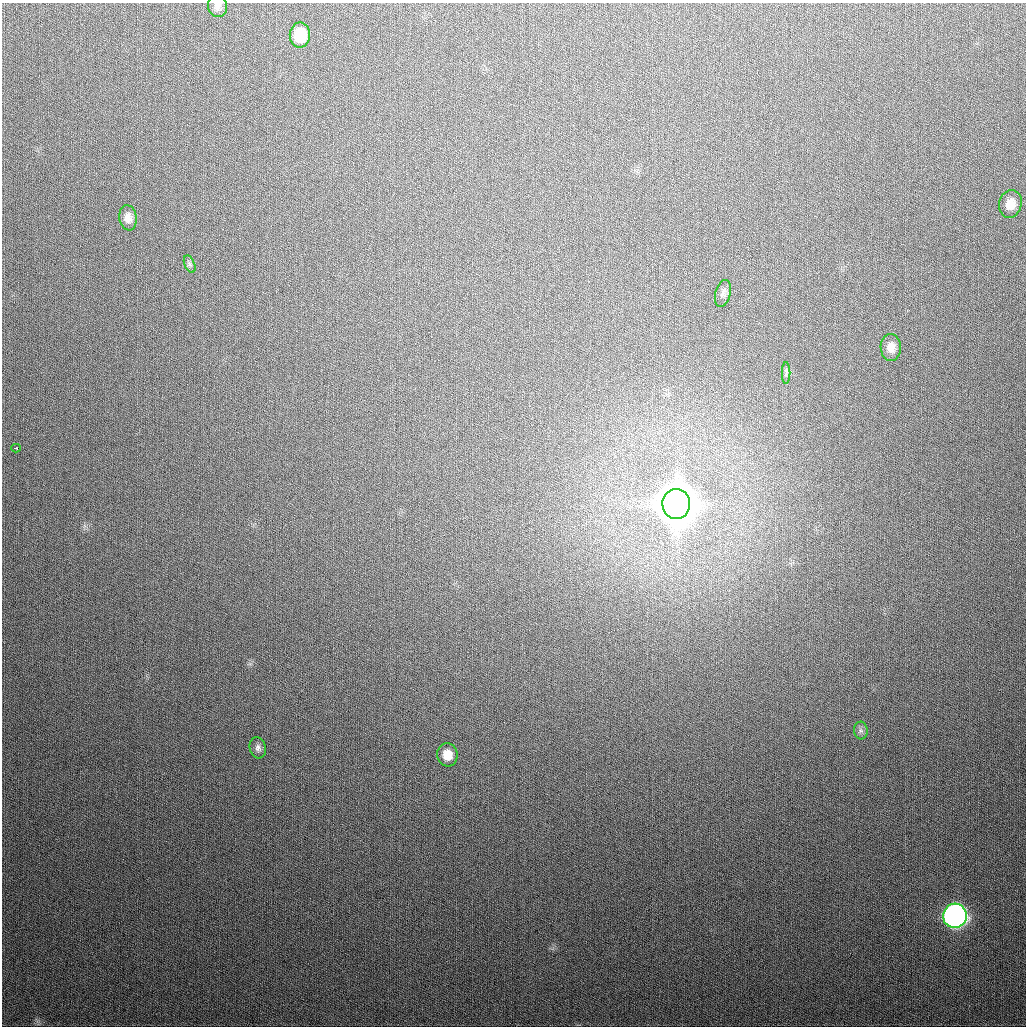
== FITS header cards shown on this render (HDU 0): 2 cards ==
NAXIS1  =                 1024
NAXIS2  =                 1024

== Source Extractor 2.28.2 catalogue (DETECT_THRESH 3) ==
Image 1024 x 1024 px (HDU 0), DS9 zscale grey, 1 PNG px = 1 image px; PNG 1028 x 1028 px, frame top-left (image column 1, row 1024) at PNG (2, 3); each listed source drawn as its Kron ellipse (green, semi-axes under 4 px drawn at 4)
Background 339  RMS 13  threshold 39.2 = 3 sigma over >= 5 px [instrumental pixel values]
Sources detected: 14; all 14 listed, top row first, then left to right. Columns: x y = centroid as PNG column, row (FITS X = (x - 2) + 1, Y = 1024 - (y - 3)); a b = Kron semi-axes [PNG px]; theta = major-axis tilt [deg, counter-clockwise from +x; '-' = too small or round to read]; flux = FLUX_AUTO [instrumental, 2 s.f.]
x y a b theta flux
217 6 11 9 -79 4.8e+03
300 35 12 10 88 2.6e+04
1010 204 14 11 74 1.2e+04
128 218 13 8 -82 6.5e+03
190 264 9 5 -67 2.1e+03
723 293 14 7 75 3.8e+03
891 347 13 10 -89 7.8e+03
786 373 11 2 90 1.5e+03
16 448 4 2 - 3.6e+03
676 504 15 14 - 5.5e+06
861 730 9 6 -88 2.9e+03
258 748 11 8 -75 3.7e+03
447 755 11 10 - 1.2e+04
955 916 12 12 - 4.7e+05
At the frame edge (FLAGS 8, measured only in part): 1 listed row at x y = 217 6